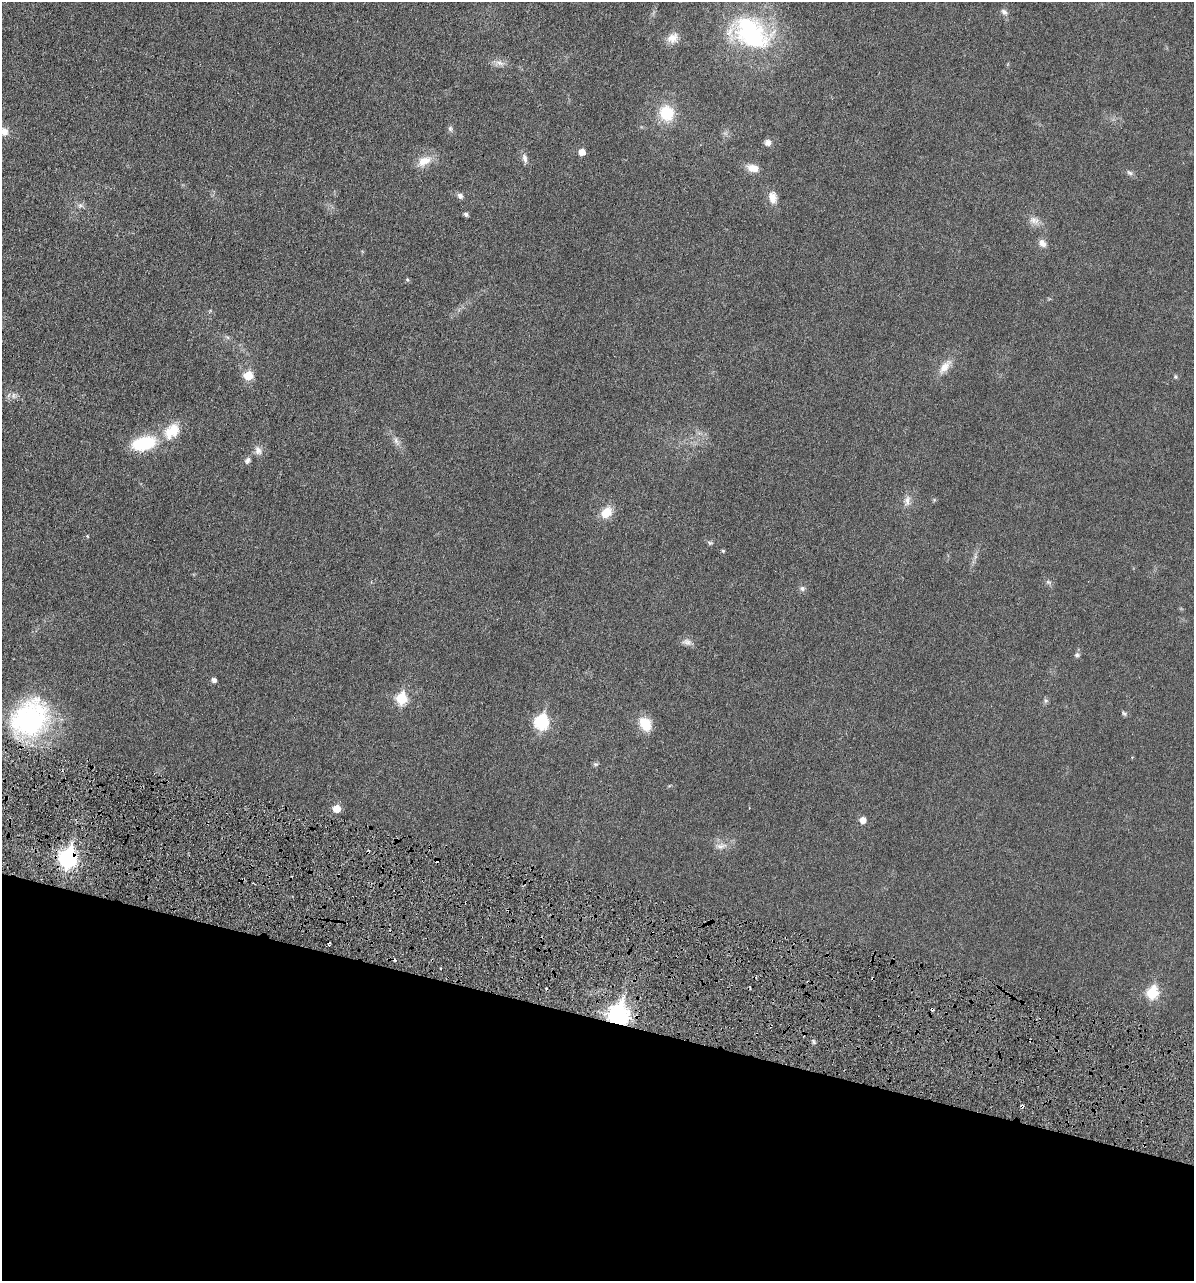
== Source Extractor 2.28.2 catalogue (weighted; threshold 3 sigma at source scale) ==
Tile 15 of 4 x 4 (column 3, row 4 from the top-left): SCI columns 2526-3717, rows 49-1327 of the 5153 x 5187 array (HDU 1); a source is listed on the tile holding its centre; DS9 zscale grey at full resolution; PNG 1196 x 1283 px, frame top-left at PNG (2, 2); no overlay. Shown black and unused: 21% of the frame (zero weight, under 3 of 6 exposures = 1% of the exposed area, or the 3 px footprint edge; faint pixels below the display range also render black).
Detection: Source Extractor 2.28.2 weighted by HDU 2 'WHT'; one run over the whole footprint, this tile lists its part. Background 0.0305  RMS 0.0046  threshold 0.0186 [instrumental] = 3 sigma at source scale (4.09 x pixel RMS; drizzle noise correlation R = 1.36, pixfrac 0.8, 0.05/0.05 arcsec/px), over >= 5 px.
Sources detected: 58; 6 cosmic-ray / hot-pixel residue — not listed; the other 52 listed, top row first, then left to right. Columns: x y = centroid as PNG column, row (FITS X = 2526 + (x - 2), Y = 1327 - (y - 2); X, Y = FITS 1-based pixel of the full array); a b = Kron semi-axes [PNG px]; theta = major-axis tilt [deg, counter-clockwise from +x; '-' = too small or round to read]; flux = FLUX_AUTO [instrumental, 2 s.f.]
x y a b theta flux
1004 12 10 6 -44 1.4
751 33 53 35 -35 53
673 38 15 11 26 3.9
499 63 12 6 -18 2
667 113 19 17 -70 12
450 129 7 6 - 0.94
4 131 12 10 -33 3.3
768 142 7 7 - 1.9
582 152 5 5 - 4.2
525 158 13 6 -72 1.8
424 161 21 11 27 5.5
753 168 15 9 -13 3.8
1130 173 9 6 -31 1.1
460 196 8 6 -44 1.3
773 197 16 10 -78 3.8
80 205 6 6 - 1.1
466 214 5 4 - 1.1
1034 220 15 9 -16 2.8
1042 243 10 8 -61 2.3
407 280 6 5 - 0.61
945 367 21 9 51 4.6
248 375 6 6 - 11
1175 377 6 5 - 0.6
13 396 9 4 90 0.99
172 431 22 14 44 9.9
396 441 13 5 -59 1.9
144 443 25 14 13 21
258 450 12 9 -71 2.3
248 460 9 7 58 1.3
907 501 15 9 81 2.7
606 512 14 10 45 6.4
710 543 8 5 -8 0.72
723 551 4 4 - 0.57
1048 582 8 5 -25 0.89
802 588 8 7 - 1.1
687 642 13 8 -19 2
1077 655 6 6 - 0.85
214 680 5 4 - 1.6
401 698 6 6 - 24
1046 701 7 6 - 0.83
1124 713 7 5 -37 0.81
30 719 48 39 44 63
542 722 8 7 - 50
645 724 16 11 -60 8.6
595 764 6 5 - 0.74
337 809 6 6 - 6.1
863 820 5 5 - 3.6
721 846 15 7 14 2.5
68 858 9 7 78 120
1152 992 7 6 - 26
618 1015 8 8 - 210
1022 1106 4 3 - 0.92
Overlapping masked pixels (flux is a lower limit): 3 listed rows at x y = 68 858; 618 1015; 1022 1106
Isophote crosses this tile's border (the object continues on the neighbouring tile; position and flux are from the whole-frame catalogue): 1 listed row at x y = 4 131